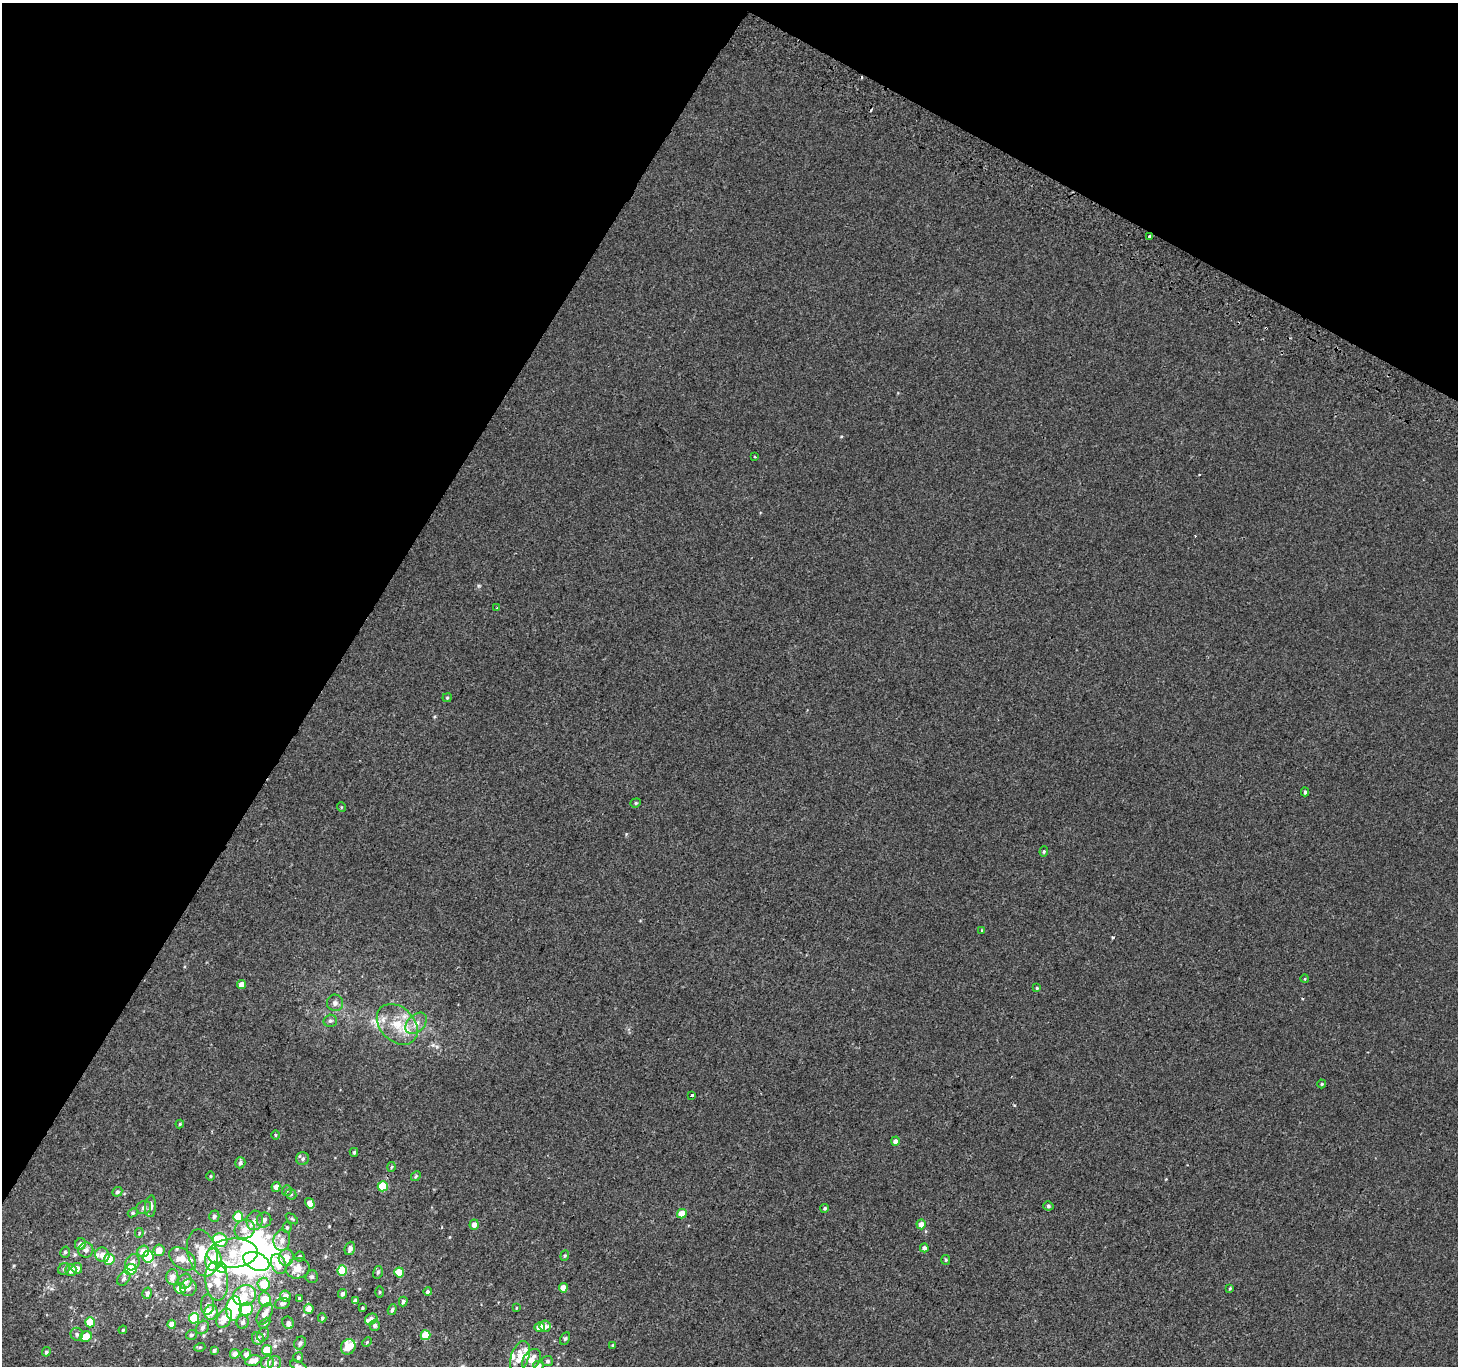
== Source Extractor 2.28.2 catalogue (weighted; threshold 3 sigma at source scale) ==
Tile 2 of 4 x 4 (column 2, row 1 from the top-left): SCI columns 1486-2941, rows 4392-5755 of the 5875 x 5986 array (HDU 1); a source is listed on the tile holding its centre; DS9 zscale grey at full resolution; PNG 1460 x 1368 px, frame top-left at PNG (2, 3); each listed source drawn as its Kron ellipse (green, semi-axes under 4 px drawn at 4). Shown black and unused: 30% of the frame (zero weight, under 2 of 3 exposures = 2% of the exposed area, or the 3 px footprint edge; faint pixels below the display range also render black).
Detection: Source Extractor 2.28.2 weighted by HDU 2 'WHT'; one run over the whole footprint, this tile lists its part. Background 2.20e-04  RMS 0.0035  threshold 0.0159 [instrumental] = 3 sigma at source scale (4.5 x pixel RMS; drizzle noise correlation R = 1.50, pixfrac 1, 0.0396/0.0396 arcsec/px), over >= 5 px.
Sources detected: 179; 10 inside a brighter object's white glare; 2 cosmic-ray / hot-pixel residue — neither listed nor drawn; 16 inside a brighter listed object's ellipse — not listed separately; the other 151 listed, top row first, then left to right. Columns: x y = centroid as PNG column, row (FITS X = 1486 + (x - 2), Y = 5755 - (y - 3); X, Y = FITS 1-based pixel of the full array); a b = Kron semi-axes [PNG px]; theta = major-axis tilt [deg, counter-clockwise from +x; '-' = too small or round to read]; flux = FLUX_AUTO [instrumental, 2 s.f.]
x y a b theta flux
1150 237 3 3 - 1.1
754 457 3 2 - 0.39
497 608 3 3 - 0.26
447 698 4 4 - 0.43
1305 792 4 3 - 0.5
636 803 5 4 - 0.47
341 807 5 3 - 0.28
1044 852 5 4 - 0.4
982 930 4 3 - 0.29
1305 979 4 3 - 0.26
241 984 4 4 - 2.4
1037 988 4 4 - 0.45
335 1003 8 8 - 1.3
330 1021 7 6 - 0.76
416 1023 12 8 45 2.6
397 1024 23 17 -45 9.3
1322 1084 4 4 - 0.36
692 1095 3 3 - 1.1
180 1124 4 4 - 0.37
275 1135 5 3 - 0.32
895 1141 4 4 - 1.3
354 1152 4 3 - 0.45
303 1159 6 6 - 0.83
240 1163 5 5 - 0.83
391 1167 5 3 - 0.36
210 1176 5 3 - 0.33
416 1176 5 4 - 0.47
383 1186 5 5 - 12
276 1187 5 4 - 2.1
287 1190 5 5 - 0.6
117 1192 5 4 - 0.62
291 1194 6 5 - 0.52
310 1203 5 4 - 3.1
151 1206 11 5 85 1.6
1048 1206 5 4 - 0.6
144 1207 7 6 - 1.1
825 1208 4 4 - 0.47
133 1213 5 4 - 0.43
682 1214 5 4 - 4.7
214 1216 6 5 - 0.88
238 1217 5 5 - 10
292 1219 7 3 -36 0.5
255 1220 10 8 75 2.1
264 1220 7 7 - 1.4
921 1224 5 4 - 2.4
474 1225 5 4 - 1.8
287 1227 5 4 - 0.44
245 1229 10 9 - 3.3
139 1233 5 4 - 0.37
220 1240 7 6 - 12
282 1240 10 8 81 2.1
80 1244 6 5 - 2
350 1248 7 5 71 1.3
924 1248 4 4 - 1.1
86 1250 8 7 - 1.3
159 1250 6 5 - 3.6
143 1251 6 5 - 3.1
65 1252 6 4 73 0.58
202 1253 24 14 -75 9.9
233 1253 25 14 4 11
102 1255 7 7 - 2.3
300 1256 5 5 - 0.56
565 1256 5 4 - 0.44
148 1257 6 5 - 19
286 1257 8 7 - 3.7
109 1259 5 5 - 8.4
183 1259 15 9 -34 3.8
213 1260 11 8 89 12
946 1260 5 4 - 0.39
256 1261 14 8 -24 48
132 1262 8 7 - 1.9
279 1264 10 7 -67 5.5
77 1268 5 5 - 2
221 1268 5 5 - 12
298 1268 12 10 13 3.8
64 1269 6 5 - 0.66
71 1270 6 5 - 2.5
131 1270 6 5 - 15
342 1270 5 5 - 13
378 1272 6 5 - 0.54
399 1272 5 5 - 6.9
172 1277 8 6 87 2.5
312 1277 6 6 - 0.71
124 1279 8 5 50 0.81
185 1281 7 6 - 1.9
217 1281 19 11 -83 6.4
264 1284 6 6 - 6.6
180 1288 6 5 - 4.4
188 1288 8 8 - 1.8
563 1288 5 4 - 3
1230 1288 4 4 - 0.36
379 1292 5 3 - 0.4
428 1292 4 4 - 0.73
147 1293 6 4 76 0.95
343 1294 5 4 - 0.91
245 1295 11 10 - 4.3
285 1296 5 5 - 2
299 1298 3 3 - 0.55
265 1300 7 6 - 7.5
355 1301 4 4 - 0.68
403 1302 5 4 - 0.72
282 1304 7 5 17 1.1
207 1305 10 6 -89 1.2
234 1308 12 7 85 26
362 1308 4 3 - 0.37
516 1308 3 2 - 0.21
246 1309 7 6 - 15
309 1309 5 5 - 2.7
392 1310 6 4 72 0.61
211 1312 7 6 - 4.3
265 1314 12 6 61 2.8
194 1318 5 5 - 13
224 1318 10 7 62 3.7
322 1318 4 4 - 0.47
371 1319 6 5 - 1.6
90 1322 5 5 - 7.8
243 1322 7 6 - 1.2
265 1323 6 4 45 0.51
288 1323 6 5 - 0.86
172 1324 4 4 - 2.5
375 1325 5 5 - 0.84
545 1326 6 5 - 1.1
202 1327 7 6 - 0.93
540 1327 5 5 - 3.7
123 1330 4 3 - 0.38
77 1334 6 6 - 0.74
191 1335 5 5 - 0.58
263 1335 7 5 61 0.84
426 1335 5 5 - 7.7
86 1337 6 5 - 4.7
258 1338 6 6 - 2
565 1339 6 4 62 0.53
367 1342 5 3 - 0.37
300 1343 7 5 55 0.99
613 1345 4 3 - 0.32
200 1347 5 3 - 0.32
348 1347 8 7 - 4.9
214 1350 4 3 - 0.56
267 1350 5 5 - 8.6
46 1352 5 4 - 0.59
235 1354 5 4 - 2
246 1354 5 5 - 1.6
298 1357 5 5 - 0.51
520 1357 16 9 71 4.8
253 1360 8 5 14 2.8
531 1360 12 8 57 3
547 1361 6 5 - 0.64
268 1362 7 6 - 2.2
274 1363 7 6 - 1.2
298 1366 9 4 -25 0.87
538 1366 5 5 - 2.1
Overlapping masked pixels (flux is a lower limit): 1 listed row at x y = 1150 237
Isophote crosses this tile's border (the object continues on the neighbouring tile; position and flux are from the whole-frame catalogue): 2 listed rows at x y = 298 1366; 538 1366
Unlisted compact peaks at least as high as the median listed source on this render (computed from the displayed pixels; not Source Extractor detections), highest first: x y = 1113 937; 329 1226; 437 1047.